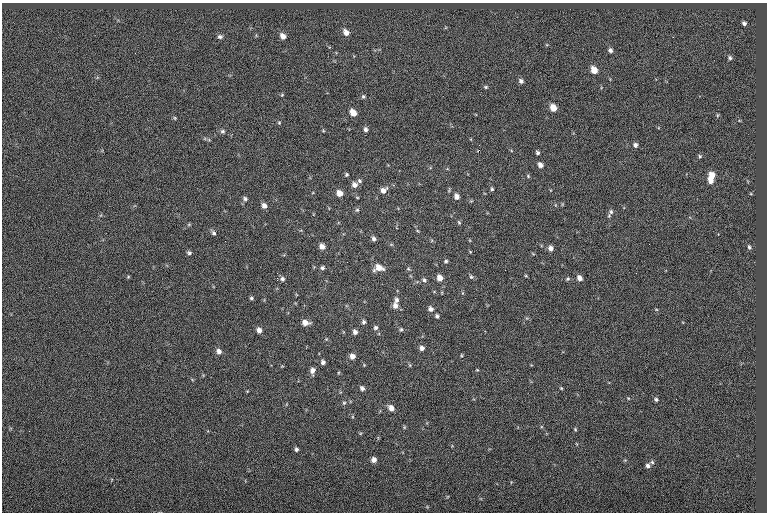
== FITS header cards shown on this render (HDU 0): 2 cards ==
NAXIS1  =                  765
NAXIS2  =                  510

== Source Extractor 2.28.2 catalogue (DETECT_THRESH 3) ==
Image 765 x 510 px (HDU 0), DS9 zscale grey, 1 PNG px = 1 image px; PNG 769 x 514 px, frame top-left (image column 1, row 510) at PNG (2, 3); no overlay
Background -0.0348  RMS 6.9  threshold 20.7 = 3 sigma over >= 5 px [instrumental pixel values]
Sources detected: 92; all 92 listed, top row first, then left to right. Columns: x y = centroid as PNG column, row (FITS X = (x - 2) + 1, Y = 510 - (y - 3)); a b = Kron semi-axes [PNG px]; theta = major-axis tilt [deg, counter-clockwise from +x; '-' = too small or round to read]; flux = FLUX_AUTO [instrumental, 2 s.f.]
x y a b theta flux
744 23 4 4 - 1100
346 32 7 5 -53 2900
283 36 7 6 - 2600
220 37 6 5 - 1100
610 50 5 5 - 1200
730 58 6 4 -67 920
594 70 6 5 - 5400
521 81 6 5 - 1300
486 87 6 4 -15 690
282 95 5 4 - 440
363 97 5 5 - 710
553 108 6 5 - 5600
353 113 6 5 - 4800
717 115 6 3 89 460
175 118 5 4 - 520
279 123 4 4 - 460
366 129 5 4 - 1100
223 131 6 6 - 960
635 145 5 5 - 1300
479 150 3 2 - 1000
537 153 4 4 - 990
700 156 5 4 - 630
540 165 6 5 - 2000
347 175 4 4 - 590
712 175 6 6 - 4700
528 176 6 3 -47 520
710 180 6 5 - 3100
360 181 6 5 - 870
355 185 6 6 - 2100
492 189 5 4 - 730
383 190 8 6 40 2600
340 193 6 5 - 4000
357 197 4 3 - 340
457 197 6 5 - 2300
245 199 6 5 - 1000
264 206 6 5 - 2200
357 210 5 5 - 730
611 212 8 6 73 1200
459 222 6 4 -66 600
189 224 6 4 19 560
214 233 7 5 -48 1000
374 239 5 5 - 1300
322 246 6 5 - 2700
749 247 6 4 -64 820
551 248 5 5 - 2100
470 251 5 3 - 380
189 253 6 5 - 840
446 261 4 3 - 680
323 268 5 4 - 950
379 268 9 6 2 4800
526 276 5 3 - 390
128 277 5 3 - 420
471 277 7 4 -62 720
277 278 2 2 - 960
440 278 6 5 - 3800
579 278 6 5 - 2400
282 279 6 6 - 1100
568 279 5 4 - 640
424 280 7 5 -44 1100
251 298 5 3 - 700
396 300 8 6 72 1500
395 306 7 6 - 2300
431 309 6 5 - 1800
656 309 5 3 - 370
437 316 5 4 - 930
364 322 6 5 - 940
305 323 7 5 -6 3200
376 328 5 5 - 1000
401 329 5 4 - 680
259 330 6 5 - 2200
355 332 5 4 - 1700
326 339 4 4 - 480
422 348 5 5 - 1900
219 351 7 6 - 1900
461 355 5 3 - 390
352 356 6 6 - 2500
323 362 5 5 - 1300
409 365 6 3 -70 510
477 370 4 3 - 380
312 371 7 5 77 2200
362 388 5 4 - 1300
561 388 4 3 - 440
628 398 4 3 - 360
656 399 5 4 - 820
344 403 6 5 - 670
391 408 6 5 - 3200
404 427 6 3 -73 500
575 429 4 4 - 490
296 449 6 5 - 980
374 460 5 5 - 2500
652 462 6 5 - 800
648 466 5 5 - 1400